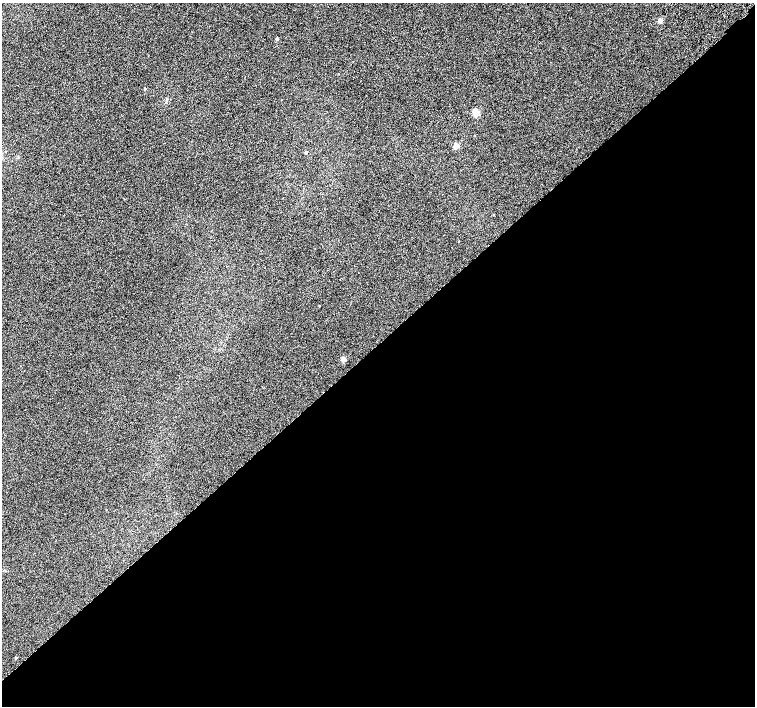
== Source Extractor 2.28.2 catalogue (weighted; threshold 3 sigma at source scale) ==
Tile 15 of 4 x 4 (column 3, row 4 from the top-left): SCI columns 3063-4567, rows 264-1671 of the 6118 x 6093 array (HDU 1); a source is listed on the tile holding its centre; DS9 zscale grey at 2 x 2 block average (1 PNG px = mean of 2 x 2 image px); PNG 757 x 708 px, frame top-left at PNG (2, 3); no overlay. Shown black and unused: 51% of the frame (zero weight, under 2 of 3 exposures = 3% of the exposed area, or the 3 px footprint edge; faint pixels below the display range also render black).
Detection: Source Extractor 2.28.2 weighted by HDU 2 'WHT'; one run over the whole footprint, this tile lists its part. Background 0.0415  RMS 0.035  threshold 0.158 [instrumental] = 3 sigma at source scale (4.5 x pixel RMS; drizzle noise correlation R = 1.50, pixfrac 1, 0.0396/0.0396 arcsec/px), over >= 5 px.
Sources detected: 10; all 10 listed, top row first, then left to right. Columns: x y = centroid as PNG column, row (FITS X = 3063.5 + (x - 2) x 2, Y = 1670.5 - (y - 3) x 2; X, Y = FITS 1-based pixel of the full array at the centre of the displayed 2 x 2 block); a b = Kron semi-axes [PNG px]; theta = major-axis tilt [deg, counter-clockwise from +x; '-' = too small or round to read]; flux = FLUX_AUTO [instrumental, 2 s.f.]
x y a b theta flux
660 20 3 3 - 56
277 39 3 3 - 14
145 88 3 2 - 7.4
476 113 3 3 - 210
456 146 3 3 - 120
306 152 3 2 - 9.9
18 157 3 2 - 4.7
319 305 2 2 - 3.7
343 359 3 2 - 71
16 658 2 2 - 12
Diffuse or blended objects may show on this block-average render without a row.